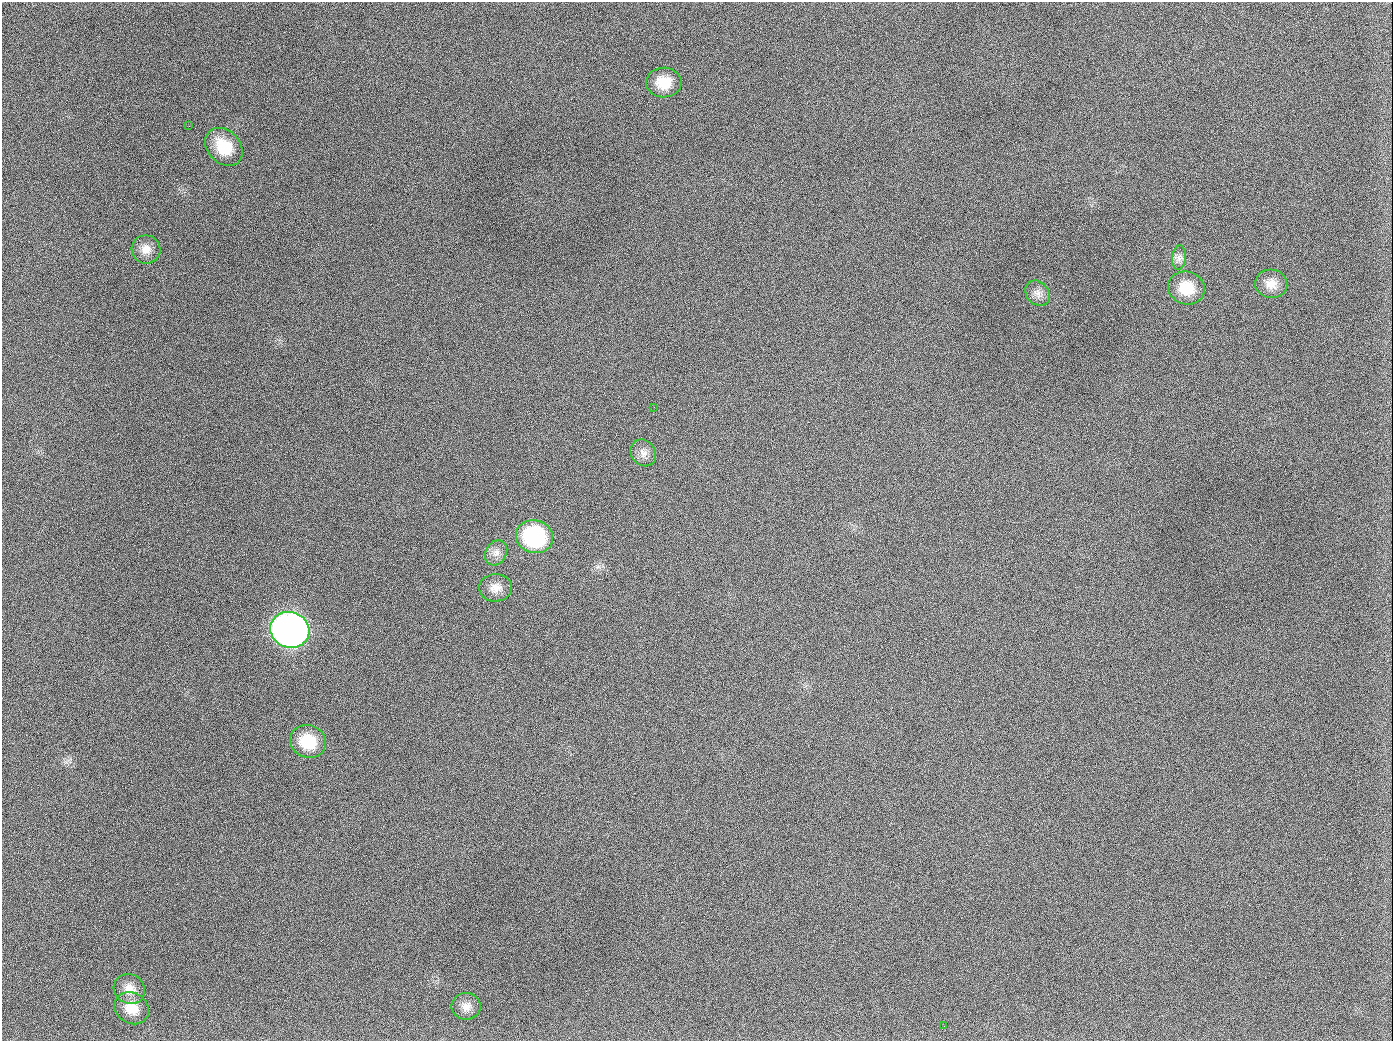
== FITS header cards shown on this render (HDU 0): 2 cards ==
NAXIS1  =                 1391
NAXIS2  =                 1039

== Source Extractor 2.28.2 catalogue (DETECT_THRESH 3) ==
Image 1391 x 1039 px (HDU 0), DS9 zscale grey, 1 PNG px = 1 image px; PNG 1395 x 1043 px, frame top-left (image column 1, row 1039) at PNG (2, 2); each listed source drawn as its Kron ellipse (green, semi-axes under 4 px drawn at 4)
Background 1710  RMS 74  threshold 223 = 3 sigma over >= 5 px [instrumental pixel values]
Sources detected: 19; all 19 listed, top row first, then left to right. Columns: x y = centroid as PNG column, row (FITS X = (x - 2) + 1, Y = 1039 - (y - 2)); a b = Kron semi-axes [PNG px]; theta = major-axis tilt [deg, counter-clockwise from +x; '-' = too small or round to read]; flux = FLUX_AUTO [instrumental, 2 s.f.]
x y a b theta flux
664 82 18 15 -2 1.1e+05
189 126 2 2 - 8.4e+03
224 147 21 16 -46 1.7e+05
146 249 14 14 - 5.2e+04
1179 258 12 7 85 2.7e+04
1271 284 16 14 -13 6.2e+04
1186 288 18 16 -19 1.3e+05
1037 293 14 11 -50 3.8e+04
654 407 3 2 - 4.4e+03
643 453 14 12 -51 3.8e+04
535 537 18 16 -15 5.5e+05
496 553 13 10 61 3.8e+04
495 588 16 13 4 5.6e+04
290 630 20 18 -21 3.8e+06
308 741 18 16 -20 1.8e+05
129 989 16 14 -30 6.3e+04
466 1006 14 13 - 4.6e+04
132 1008 18 15 -32 8.7e+04
944 1026 2 2 - 6.9e+03